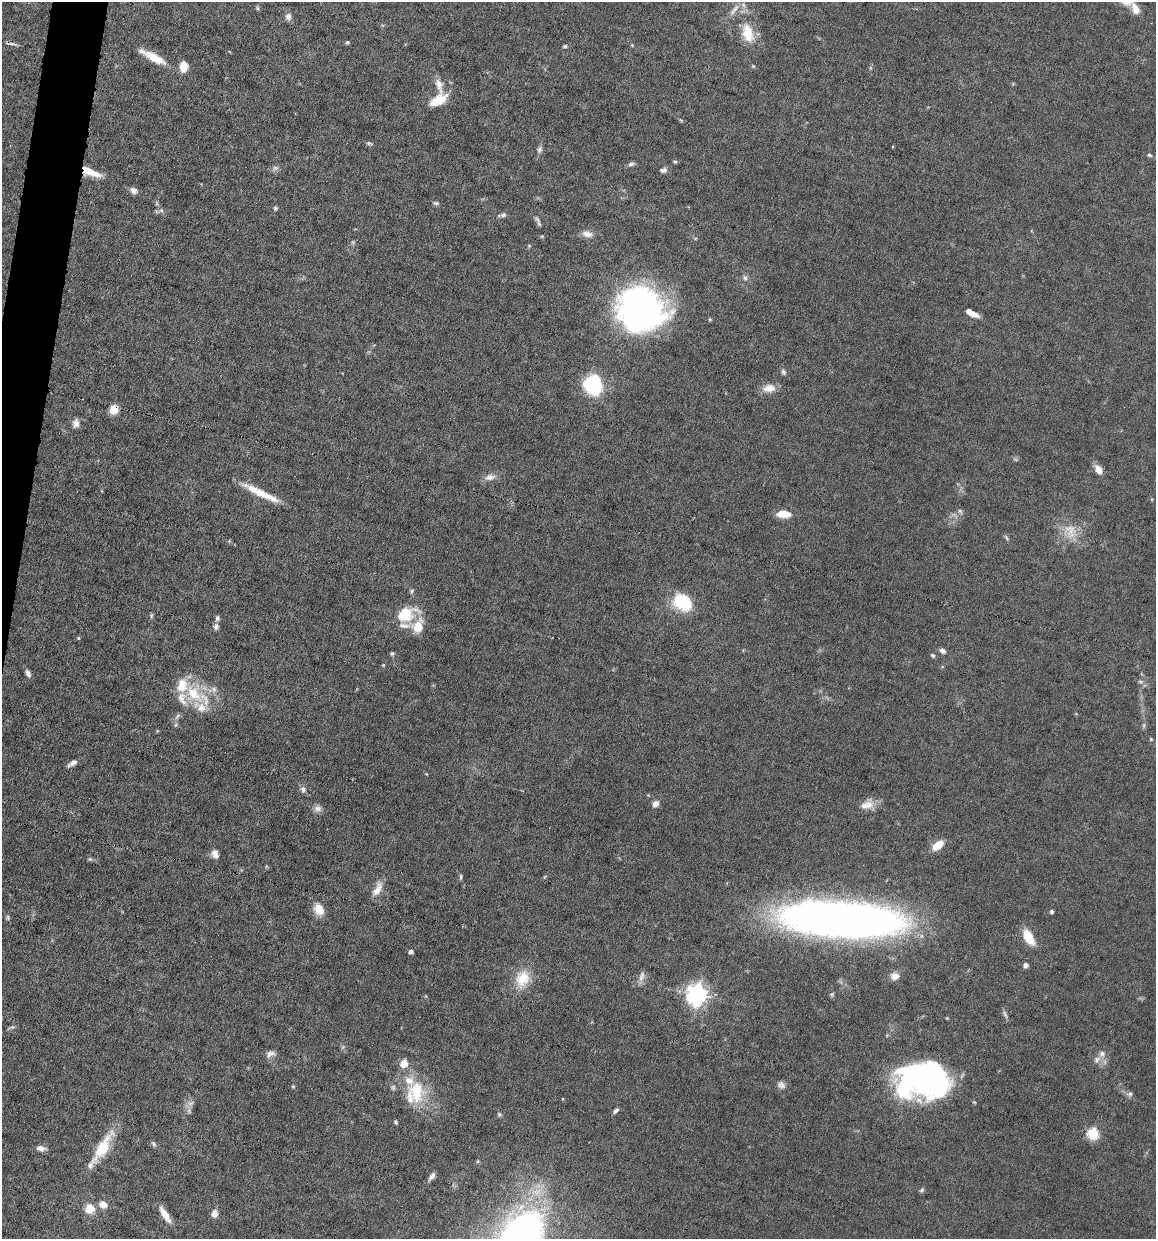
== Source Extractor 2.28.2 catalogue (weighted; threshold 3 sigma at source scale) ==
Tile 11 of 4 x 4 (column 3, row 3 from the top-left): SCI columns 2427-3580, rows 1238-2474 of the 4972 x 4949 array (HDU 1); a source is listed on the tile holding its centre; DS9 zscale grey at full resolution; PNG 1158 x 1241 px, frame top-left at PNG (2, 2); no overlay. Shown black and unused: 2% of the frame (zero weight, under 6 of 12 exposures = <1% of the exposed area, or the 3 px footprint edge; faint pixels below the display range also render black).
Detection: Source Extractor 2.28.2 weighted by HDU 2 'WHT'; one run over the whole footprint, this tile lists its part. Background 0.0782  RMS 0.0027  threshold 0.011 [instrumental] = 3 sigma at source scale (4.09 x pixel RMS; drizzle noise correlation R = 1.36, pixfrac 0.8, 0.05/0.05 arcsec/px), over >= 5 px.
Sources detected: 122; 6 too faint to see at this stretch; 3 inside a brighter object's white glare — not listed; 12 inside a brighter listed object's ellipse — not listed separately; the other 101 listed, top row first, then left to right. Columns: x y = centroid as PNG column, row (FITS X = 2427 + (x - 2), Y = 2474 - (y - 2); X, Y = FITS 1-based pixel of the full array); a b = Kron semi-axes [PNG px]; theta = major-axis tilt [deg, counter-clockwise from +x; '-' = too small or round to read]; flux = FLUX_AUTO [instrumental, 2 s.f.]
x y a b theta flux
257 8 6 4 -89 0.34
1135 9 16 9 -67 2.3
734 10 21 6 51 1.7
288 16 9 7 -82 1.2
748 33 29 16 -75 6.8
347 42 5 4 - 0.37
7 43 5 4 - 0.48
632 45 4 4 - 0.24
565 46 5 4 - 0.46
154 58 31 10 -29 5.3
184 67 10 7 85 3.9
439 85 23 9 -74 2.6
438 100 23 11 29 5.5
369 143 8 4 -15 0.44
540 149 10 6 69 0.81
1149 155 7 4 -27 0.46
675 162 5 5 - 0.34
631 164 9 6 22 0.64
275 168 8 6 0 0.77
663 170 10 6 6 0.79
90 172 24 8 -20 4.7
133 191 8 7 - 1.2
436 203 8 5 -14 0.47
275 208 6 5 - 0.4
161 210 6 6 - 0.6
503 215 8 6 23 0.66
539 224 8 5 -55 0.6
587 234 12 8 -8 1.8
529 246 5 4 - 0.3
745 278 7 7 - 0.86
639 307 39 34 -42 100
972 313 14 5 -29 2.4
710 319 5 4 - 0.3
783 372 8 6 -72 0.61
594 385 22 19 -76 16
769 388 18 11 7 2.6
114 409 6 5 - 12
76 423 11 8 82 1.4
1099 470 11 7 -56 2.3
490 477 16 8 9 1.8
261 493 47 7 -26 6.2
960 511 8 4 -37 0.45
783 514 15 7 -2 3.8
1070 531 24 18 -59 5.5
1006 537 8 4 -49 0.41
411 591 7 5 54 0.45
683 602 16 12 -33 16
406 614 28 17 23 7.9
217 618 7 5 76 0.65
216 627 8 6 -77 0.86
78 638 4 4 - 0.26
942 651 8 6 -39 0.95
392 653 5 4 - 0.45
933 656 6 5 - 0.41
28 673 9 5 -64 0.98
194 693 29 23 -59 12
1151 739 5 4 - 0.31
73 763 13 5 31 1.2
303 790 9 5 -89 0.78
655 804 8 6 38 1.3
867 804 19 12 26 2.8
318 808 11 9 -10 1.2
938 845 13 7 37 4.4
215 854 11 8 -73 1.4
90 859 6 5 - 0.41
461 877 8 4 85 0.41
377 889 21 9 62 2.7
319 910 13 11 -55 3.5
1052 911 4 4 - 0.55
8 917 8 4 -82 0.43
842 919 93 25 -3 270
1028 937 16 8 -61 6.7
411 952 4 4 - 0.9
1026 965 6 5 - 0.9
642 976 15 7 71 1.3
895 976 11 9 4 1.8
522 979 25 19 69 6.6
697 995 8 7 - 160
270 1054 12 8 24 1.2
1097 1059 11 7 35 1.3
926 1080 50 35 -7 56
781 1085 11 9 -33 1.1
293 1086 4 4 - 0.28
416 1092 34 22 -85 12
1130 1094 8 7 - 0.71
191 1103 10 5 26 0.92
616 1110 7 4 51 0.69
499 1114 6 5 - 0.44
396 1122 5 4 - 0.41
1093 1134 6 5 - 22
153 1144 8 5 -58 0.56
103 1147 40 12 59 9.2
41 1148 11 6 -8 1.2
478 1161 5 4 - 0.3
432 1176 9 5 54 1
922 1190 7 5 42 0.45
103 1205 10 8 -24 1.9
90 1209 6 5 - 8.4
214 1213 8 7 - 1.6
165 1215 22 7 -57 2.8
521 1234 47 34 45 110
Overlapping masked pixels (flux is a lower limit): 2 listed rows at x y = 90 172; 114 409
Isophote crosses this tile's border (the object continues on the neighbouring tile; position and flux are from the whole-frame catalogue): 1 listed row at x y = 521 1234